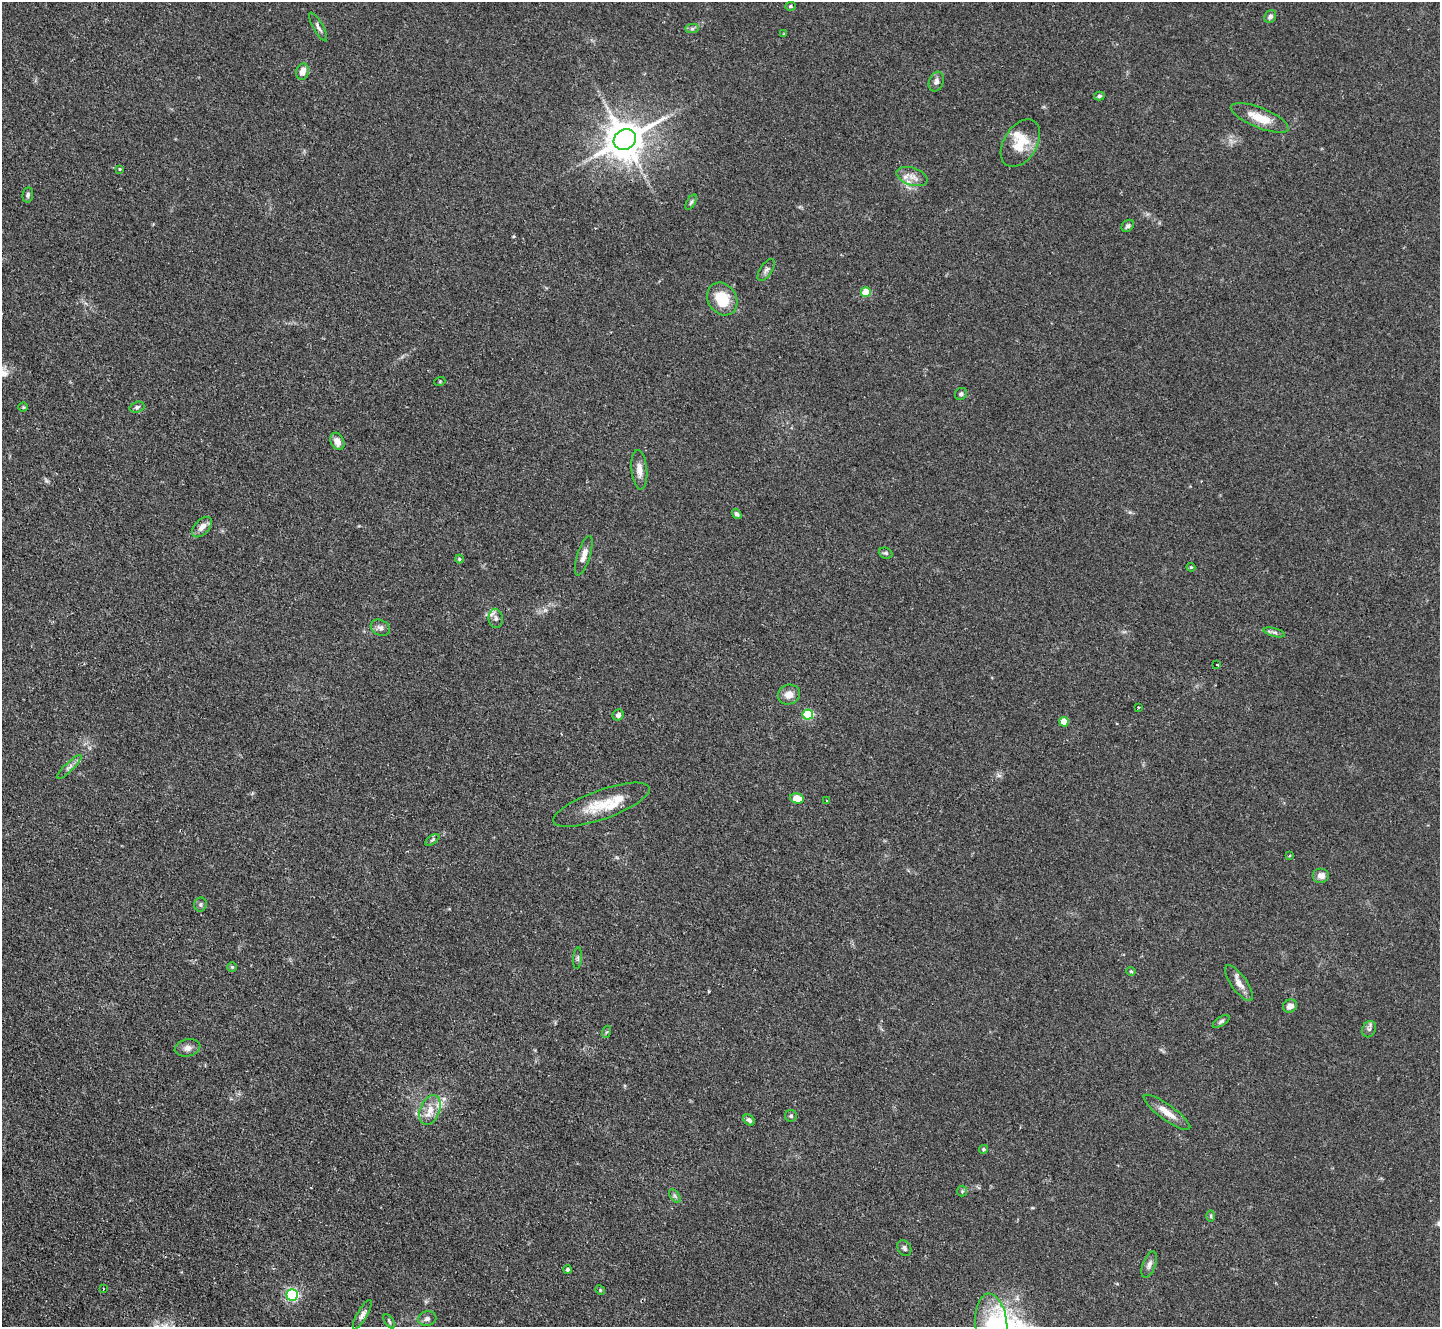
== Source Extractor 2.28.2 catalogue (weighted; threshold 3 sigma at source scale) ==
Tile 7 of 4 x 4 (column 3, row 2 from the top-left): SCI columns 2875-4312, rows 2943-4267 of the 5755 x 5746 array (HDU 1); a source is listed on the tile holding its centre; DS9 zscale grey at full resolution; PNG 1442 x 1329 px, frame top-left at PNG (2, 2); each listed source drawn as its Kron ellipse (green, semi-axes under 4 px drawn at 4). Shown black and unused: <1% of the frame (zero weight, under 2 of 3 exposures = <1% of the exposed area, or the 3 px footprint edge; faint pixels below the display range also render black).
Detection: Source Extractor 2.28.2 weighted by HDU 2 'WHT'; one run over the whole footprint, this tile lists its part. Background 0.105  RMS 0.0057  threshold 0.0256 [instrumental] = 3 sigma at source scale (4.5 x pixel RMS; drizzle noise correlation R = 1.50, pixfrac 1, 0.05/0.05 arcsec/px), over >= 5 px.
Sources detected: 80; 1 cosmic-ray / hot-pixel residue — neither listed nor drawn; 4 inside a brighter listed object's ellipse — not listed separately; the other 75 listed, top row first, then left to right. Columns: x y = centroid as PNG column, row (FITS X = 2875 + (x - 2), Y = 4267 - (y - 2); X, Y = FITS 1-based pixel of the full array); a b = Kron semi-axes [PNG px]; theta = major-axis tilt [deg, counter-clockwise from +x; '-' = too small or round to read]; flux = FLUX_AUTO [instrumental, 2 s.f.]
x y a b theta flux
790 6 5 4 - 0.76
1270 17 7 5 62 1.7
318 27 16 5 -61 2
692 29 7 4 1 1.1
784 34 3 3 - 0.5
302 72 8 6 74 4.9
936 81 10 7 69 2.2
1099 96 5 4 - 0.97
1260 118 31 10 -22 12
625 140 11 10 - 1700
1020 143 26 16 58 15
120 169 3 3 - 0.54
912 176 16 8 -18 5.1
28 195 7 5 81 1.3
691 202 8 4 60 1
1128 226 7 5 41 1.3
766 270 13 6 56 2
866 292 5 5 - 18
722 299 17 14 -56 18
440 381 5 3 - 0.52
961 394 6 5 - 1.4
23 407 4 4 - 0.56
137 407 7 5 18 1.3
337 441 9 6 -64 4.2
639 470 20 8 -84 5.1
737 514 5 4 - 1.4
202 527 12 7 46 4
886 553 7 5 -20 1.1
584 556 20 6 72 4.2
459 559 4 4 - 0.67
1191 567 4 4 - 0.66
496 618 9 7 -84 2.2
380 628 10 7 -27 2.2
1274 632 11 3 -15 1.5
1217 665 3 3 - 3.5
789 695 11 9 22 4.3
1138 707 3 3 - 0.99
618 715 6 5 - 1.9
808 715 5 5 - 40
1064 722 5 4 - 11
69 767 17 4 44 2.5
797 798 7 5 -13 13
827 801 4 2 - 0.49
601 805 51 14 20 20
432 840 8 4 35 1.1
1289 856 3 2 - 0.74
1321 876 8 7 - 3.2
200 904 7 6 - 1.2
578 958 11 4 86 1.2
232 967 5 5 - 0.71
1131 971 4 4 - 0.68
1239 983 21 7 -55 4.9
1290 1006 7 6 - 3.1
1221 1021 9 4 34 1.3
1369 1029 8 6 63 1.6
606 1032 6 4 69 0.78
188 1048 13 8 12 3.3
430 1110 15 10 69 6.8
1167 1112 28 7 -36 7.2
791 1116 6 6 - 1.1
749 1120 6 4 -44 1.4
984 1149 5 4 - 0.93
962 1191 5 5 - 0.77
675 1196 8 4 -53 1.2
1211 1216 6 4 -89 0.78
904 1248 8 6 -57 1.5
1149 1265 14 6 69 2.5
568 1269 4 4 - 1.4
103 1289 3 2 - 0.51
600 1290 5 4 - 0.65
292 1295 6 6 - 90
362 1315 16 5 60 2.4
427 1319 9 7 14 2
389 1321 8 4 -55 0.9
991 1325 32 16 -84 28
Isophote crosses this tile's border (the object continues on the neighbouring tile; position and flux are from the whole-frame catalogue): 1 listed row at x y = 991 1325